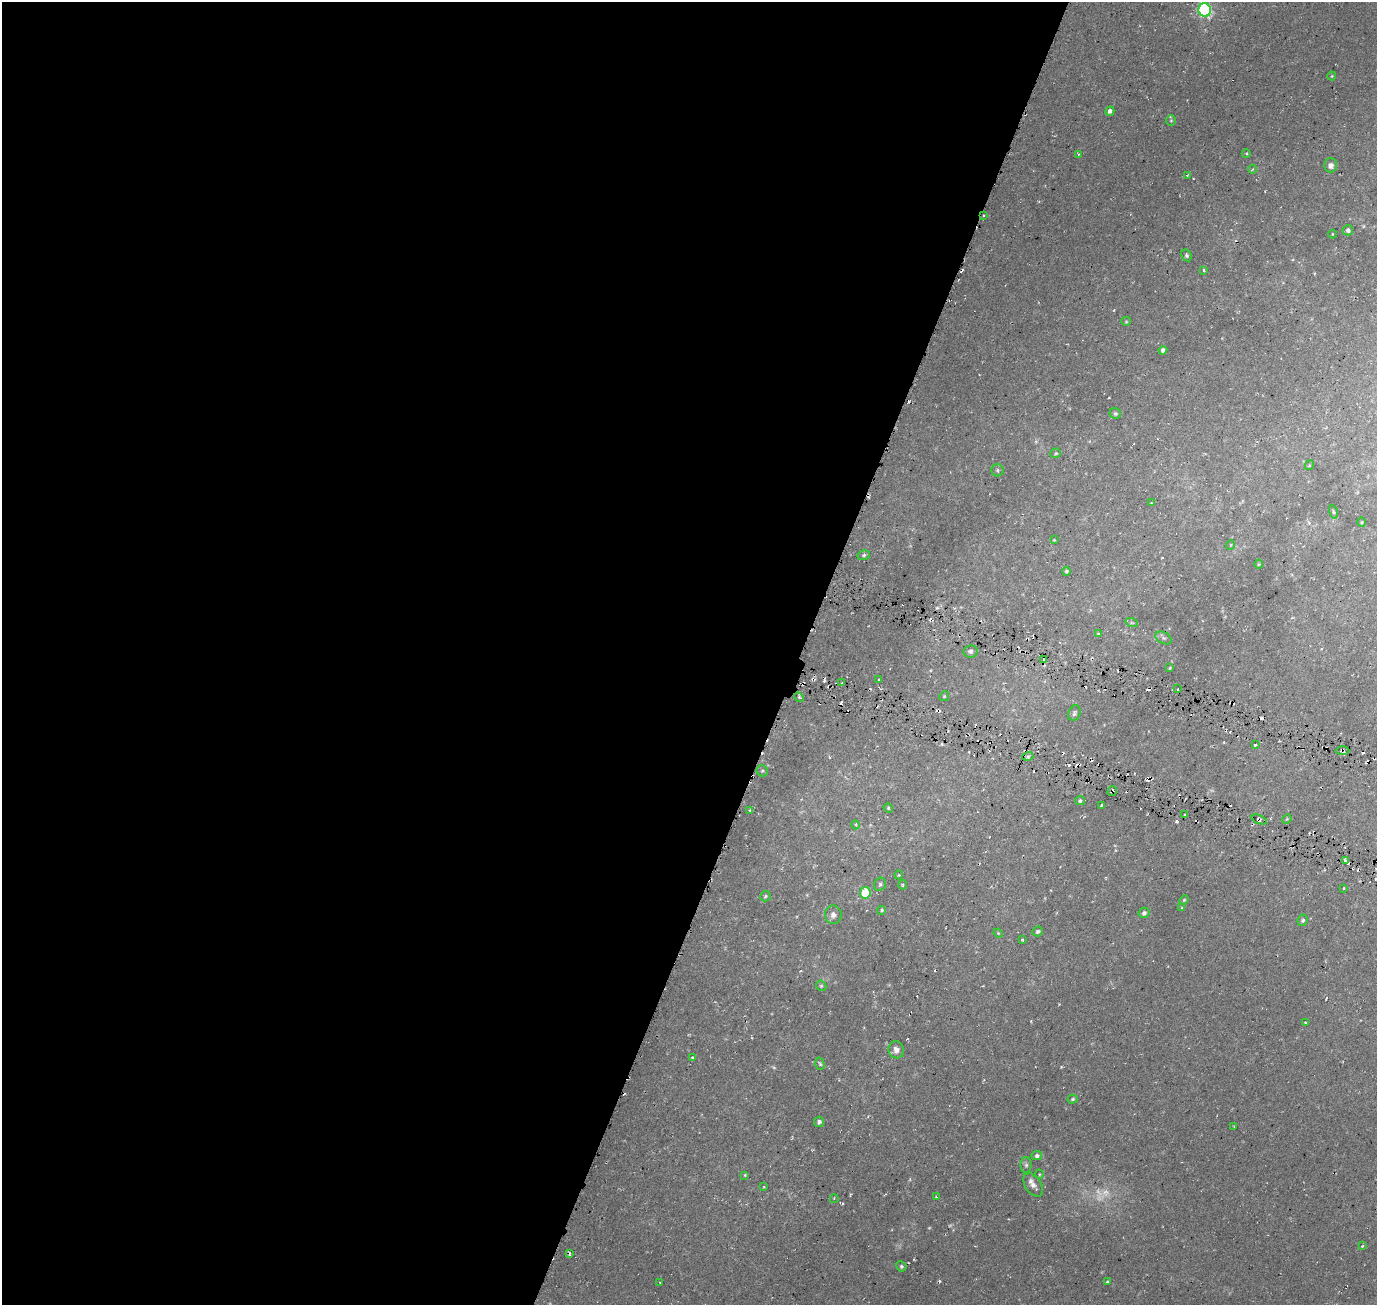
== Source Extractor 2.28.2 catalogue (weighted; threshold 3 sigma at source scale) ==
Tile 5 of 4 x 4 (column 1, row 2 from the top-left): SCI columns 1-1375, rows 2819-4121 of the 5504 x 5701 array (HDU 1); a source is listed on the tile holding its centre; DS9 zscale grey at full resolution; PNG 1379 x 1307 px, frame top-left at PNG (2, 2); each listed source drawn as its Kron ellipse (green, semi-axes under 4 px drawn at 4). Shown black and unused: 58% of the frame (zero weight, under 3 of 6 exposures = <1% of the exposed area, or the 3 px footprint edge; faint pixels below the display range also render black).
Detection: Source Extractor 2.28.2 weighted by HDU 2 'WHT'; one run over the whole footprint, this tile lists its part. Background 0.0273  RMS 0.0042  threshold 0.0174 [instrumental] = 3 sigma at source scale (4.09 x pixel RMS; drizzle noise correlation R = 1.36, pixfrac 0.8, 0.0396/0.0396 arcsec/px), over >= 5 px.
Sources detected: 123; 5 too faint to see at this stretch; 27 cosmic-ray / hot-pixel residue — neither listed nor drawn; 1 inside a brighter listed object's ellipse — not listed separately; the other 90 listed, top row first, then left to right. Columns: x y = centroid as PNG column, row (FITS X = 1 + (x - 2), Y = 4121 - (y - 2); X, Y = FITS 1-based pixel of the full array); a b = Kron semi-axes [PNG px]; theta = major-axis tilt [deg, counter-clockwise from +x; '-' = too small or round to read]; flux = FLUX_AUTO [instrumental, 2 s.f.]
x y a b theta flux
1205 10 7 6 - 68
1332 76 4 4 - 0.37
1110 111 5 4 - 1.3
1171 120 5 5 - 0.5
1078 154 4 2 - 0.26
1246 154 4 3 - 0.46
1331 165 7 6 - 1.6
1253 169 4 3 - 0.3
1187 175 3 2 - 0.37
984 215 3 3 - 0.64
1348 230 5 5 - 1.3
1332 234 4 3 - 0.28
1186 255 6 5 - 0.73
1204 270 4 3 - 0.38
1126 321 5 4 - 0.42
1163 350 4 4 - 1.5
1115 413 6 5 - 0.71
1056 453 5 4 - 0.53
1309 465 5 4 - 0.4
997 470 6 6 - 0.75
1151 503 4 3 - 0.28
1333 512 7 3 -76 0.47
1361 522 5 3 - 0.35
1054 540 3 3 - 0.25
1230 545 5 3 - 0.28
864 555 6 5 - 0.64
1259 564 4 4 - 0.37
1066 571 4 4 - 0.72
1132 623 6 4 -18 0.57
1098 633 4 4 - 0.68
1164 638 9 5 -26 0.95
970 651 7 6 - 1.1
1044 659 3 2 - 0.49
1170 668 3 2 - 0.43
879 680 3 3 - 0.44
842 683 3 2 - 0.49
1177 689 2 2 - 0.33
944 696 5 4 - 0.44
799 697 5 4 - 0.75
1074 713 8 5 67 0.85
1255 745 3 3 - 0.52
1342 750 7 3 -1 0.77
1028 756 5 3 - 0.56
762 771 6 5 - 0.62
1112 791 5 2 - 0.63
1080 801 5 4 - 0.8
1101 805 3 3 - 1.1
888 808 5 4 - 0.44
750 810 4 3 - 0.45
1184 814 3 2 - 0.5
1259 819 8 3 -20 0.74
1287 819 5 4 - 0.43
856 825 4 3 - 0.4
1345 860 3 3 - 0.73
899 875 4 4 - 0.31
880 884 7 5 59 0.74
903 885 5 3 - 0.55
1344 888 3 2 - 0.28
865 893 6 5 - 16
765 896 5 5 - 0.59
1184 900 5 4 - 0.43
1182 908 4 4 - 0.43
882 910 4 4 - 0.63
1144 913 5 5 - 1.1
833 915 9 8 - 2.1
1303 920 6 5 - 0.79
1038 931 5 5 - 0.89
998 933 5 3 - 0.32
1022 940 3 2 - 0.33
821 986 5 5 - 0.57
1305 1023 3 3 - 0.48
896 1050 8 7 - 2.3
692 1057 3 3 - 0.55
820 1064 6 4 -72 0.6
1073 1099 5 4 - 0.57
819 1122 5 5 - 1
1234 1126 2 2 - 0.27
1037 1156 5 4 - 1.2
1026 1165 8 5 -90 0.79
1039 1174 4 3 - 0.34
745 1175 4 4 - 0.45
1033 1185 13 8 -56 2.1
764 1187 4 3 - 0.32
936 1197 3 2 - 0.42
834 1199 4 3 - 0.42
1362 1246 3 3 - 0.39
569 1253 3 3 - 1
901 1266 5 5 - 0.71
1107 1282 3 3 - 0.55
660 1283 2 2 - 0.34
Overlapping masked pixels (flux is a lower limit): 4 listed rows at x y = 984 215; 1342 750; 1112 791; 1259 819
Isophote crosses this tile's border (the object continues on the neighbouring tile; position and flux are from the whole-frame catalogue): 1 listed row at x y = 1205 10
Unlisted compact peaks at least as high as the median listed source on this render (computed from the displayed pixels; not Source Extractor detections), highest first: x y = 940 1281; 1177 822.